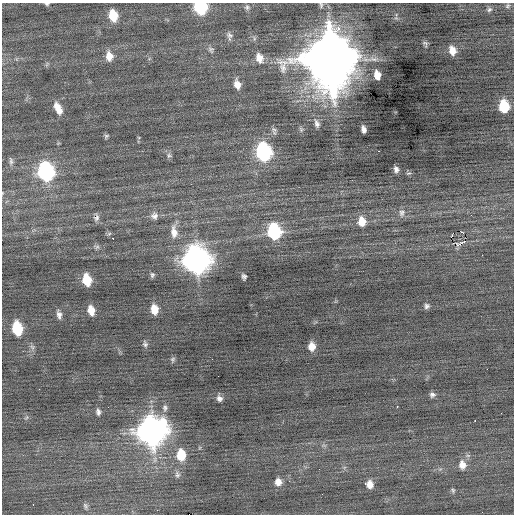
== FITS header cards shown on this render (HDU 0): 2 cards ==
NAXIS1  =                  512 / Axis length
NAXIS2  =                  512 / Axis length

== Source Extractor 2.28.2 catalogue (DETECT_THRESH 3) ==
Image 512 x 512 px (HDU 0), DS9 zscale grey, 1 PNG px = 1 image px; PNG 516 x 516 px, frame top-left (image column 1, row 512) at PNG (2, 3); no overlay
Background -0.0182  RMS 0.76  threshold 2.29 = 3 sigma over >= 5 px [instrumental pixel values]
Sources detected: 76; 1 with non-positive FLUX_AUTO (blend fragments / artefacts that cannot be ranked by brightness) is not listed; the other 75 listed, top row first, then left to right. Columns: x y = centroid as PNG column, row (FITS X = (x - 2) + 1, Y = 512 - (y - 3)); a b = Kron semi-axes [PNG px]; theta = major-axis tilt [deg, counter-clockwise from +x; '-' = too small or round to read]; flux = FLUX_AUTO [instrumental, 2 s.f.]
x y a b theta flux
47 4 5 4 - 80
507 6 7 5 54 95
200 7 9 8 - 4800
247 7 8 7 - 140
489 10 7 5 38 110
113 16 11 8 -77 1200
229 36 12 8 -80 210
425 43 6 4 -66 110
211 50 9 7 -60 170
452 50 9 7 -75 470
109 56 12 8 -83 530
259 58 13 9 -74 490
330 59 18 16 -85 440000
47 64 6 5 - 83
377 75 8 6 -77 400
237 84 11 7 -76 430
504 106 9 7 -84 2000
58 108 14 7 -66 580
317 123 12 6 -72 230
274 129 9 6 -22 140
301 129 7 5 -70 100
363 129 7 4 -77 230
106 136 6 5 - 86
378 151 2 2 - 220
263 152 11 9 -78 11000
169 155 8 6 -29 130
11 161 11 5 -82 130
396 169 6 4 -80 170
45 172 12 9 -79 12000
408 173 7 3 9 68
402 213 12 8 84 250
471 215 2 2 - 86
154 216 10 9 - 270
96 217 10 7 88 190
362 221 12 10 -87 650
174 232 19 9 -84 600
274 232 11 9 -80 5400
462 232 3 2 - 85
113 238 3 2 - 250
461 242 8 2 11 65
457 245 3 3 - 200
97 247 7 6 - 120
196 260 13 11 -77 50000
152 275 7 5 83 120
244 277 5 4 - 130
87 280 10 7 -77 1300
427 306 7 6 - 150
154 309 9 7 -83 710
91 310 9 6 -75 600
59 314 11 6 -77 240
17 328 11 7 -80 2600
145 344 9 6 -74 140
312 346 8 7 - 490
32 347 8 6 -45 140
173 359 7 6 - 99
487 369 2 2 - 49
218 376 2 2 - 33
432 395 7 6 - 160
219 398 7 6 - 200
397 406 3 2 - 340
165 408 10 7 78 190
98 412 8 5 -80 160
501 413 2 2 - 33
26 418 8 4 58 92
475 421 3 2 - 640
152 431 13 12 - 61000
181 455 11 8 -88 1400
462 465 12 10 -81 450
177 474 9 7 -80 170
278 482 8 7 - 390
365 483 3 3 - 150
370 485 8 7 - 360
453 490 6 5 - 87
33 504 3 2 - 200
85 506 9 5 -68 120
At the frame edge (FLAGS 8, measured only in part): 3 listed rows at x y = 47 4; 200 7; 330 59
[1 non-positive-flux detection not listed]